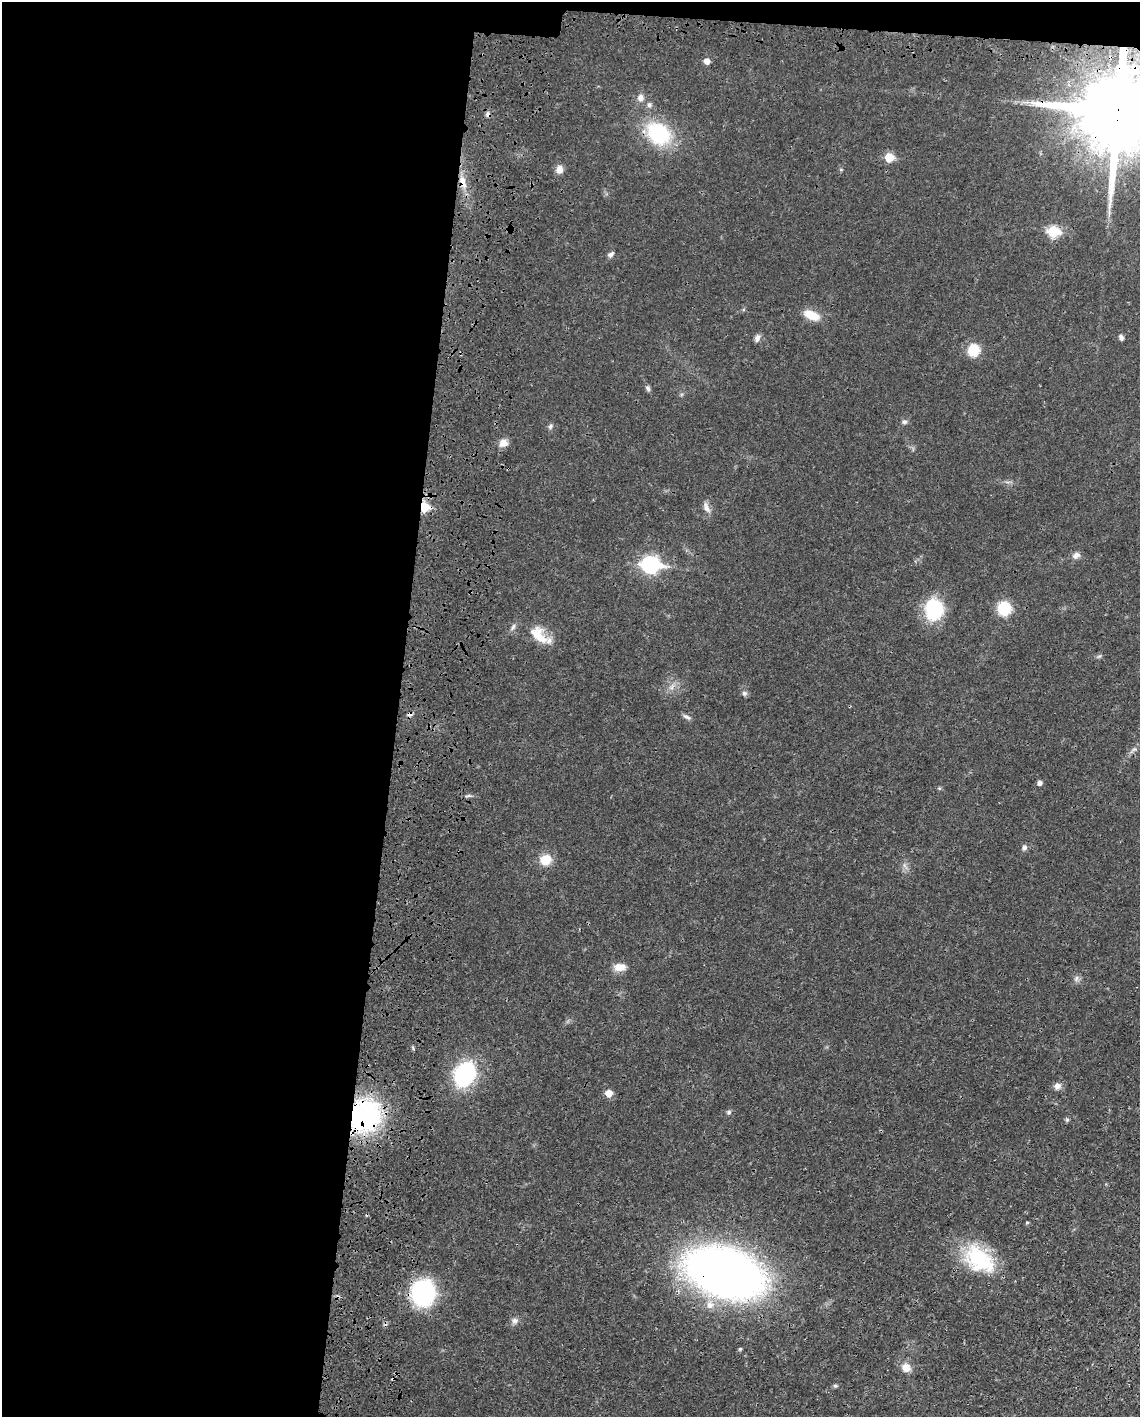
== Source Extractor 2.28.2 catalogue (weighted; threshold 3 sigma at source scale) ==
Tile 1 of 4 x 3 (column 1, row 1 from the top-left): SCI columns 92-1229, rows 3090-4504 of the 4733 x 4651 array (HDU 1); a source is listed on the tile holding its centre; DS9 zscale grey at full resolution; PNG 1142 x 1419 px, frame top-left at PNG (2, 2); no overlay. Shown black and unused: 36% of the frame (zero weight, under 3 of 4 exposures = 7% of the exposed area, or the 3 px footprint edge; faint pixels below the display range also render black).
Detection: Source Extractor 2.28.2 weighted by HDU 2 'WHT'; one run over the whole footprint, this tile lists its part. Background 0.0165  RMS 0.0028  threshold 0.0125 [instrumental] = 3 sigma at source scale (4.5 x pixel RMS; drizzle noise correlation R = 1.50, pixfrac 1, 0.05/0.05 arcsec/px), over >= 5 px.
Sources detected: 54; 2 cosmic-ray / hot-pixel residue — not listed; the other 52 listed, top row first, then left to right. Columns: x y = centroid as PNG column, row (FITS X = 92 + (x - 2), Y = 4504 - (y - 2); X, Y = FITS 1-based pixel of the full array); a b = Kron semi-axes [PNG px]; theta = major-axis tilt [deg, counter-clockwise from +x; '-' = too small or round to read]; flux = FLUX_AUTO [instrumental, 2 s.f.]
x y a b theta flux
707 61 5 5 - 1.9
640 98 10 9 - 1.6
649 105 7 6 - 0.78
1118 111 23 22 - 5000
488 114 8 6 -77 0.76
658 133 32 24 -41 20
889 157 6 6 - 9
559 169 10 9 - 1.7
463 182 20 9 -74 3.5
1053 231 7 6 - 18
611 254 9 6 35 0.81
811 315 20 10 -23 4.7
1121 337 7 5 -63 0.82
757 338 10 7 74 1
973 350 13 12 - 6.3
648 389 7 6 - 0.71
904 422 7 6 - 0.76
550 426 8 5 52 0.68
503 443 11 9 32 2
424 507 6 5 - 12
707 508 16 7 -67 1.6
1076 555 11 8 37 1.3
650 564 9 7 -5 81
1004 608 13 12 - 9
934 610 24 21 -87 14
513 627 11 6 61 0.91
538 635 28 14 -47 6.5
1099 656 7 4 19 0.45
672 687 11 5 63 1.2
744 693 8 6 -52 0.73
687 717 11 5 -27 0.87
1039 783 5 4 - 1.1
468 796 9 3 14 0.59
1024 847 8 6 70 0.87
546 860 13 12 - 4.9
620 967 15 9 4 2.8
1076 978 9 5 70 0.84
464 1074 19 15 63 33
1057 1086 10 9 - 1.4
609 1093 6 5 - 4
729 1112 6 5 - 0.52
364 1115 23 20 68 59
1067 1120 6 5 - 0.46
1027 1223 5 4 - 0.38
979 1259 44 28 -38 20
725 1272 54 33 -18 230
423 1293 20 17 82 41
710 1305 10 9 - 2.4
515 1321 9 8 - 1.1
740 1349 4 4 - 0.41
906 1367 11 10 - 2.7
835 1385 6 4 -1 0.44
Overlapping masked pixels (flux is a lower limit): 8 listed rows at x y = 1118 111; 488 114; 658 133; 463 182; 424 507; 364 1115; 725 1272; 423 1293
Isophote crosses this tile's border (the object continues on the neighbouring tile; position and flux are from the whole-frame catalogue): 1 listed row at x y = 1118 111